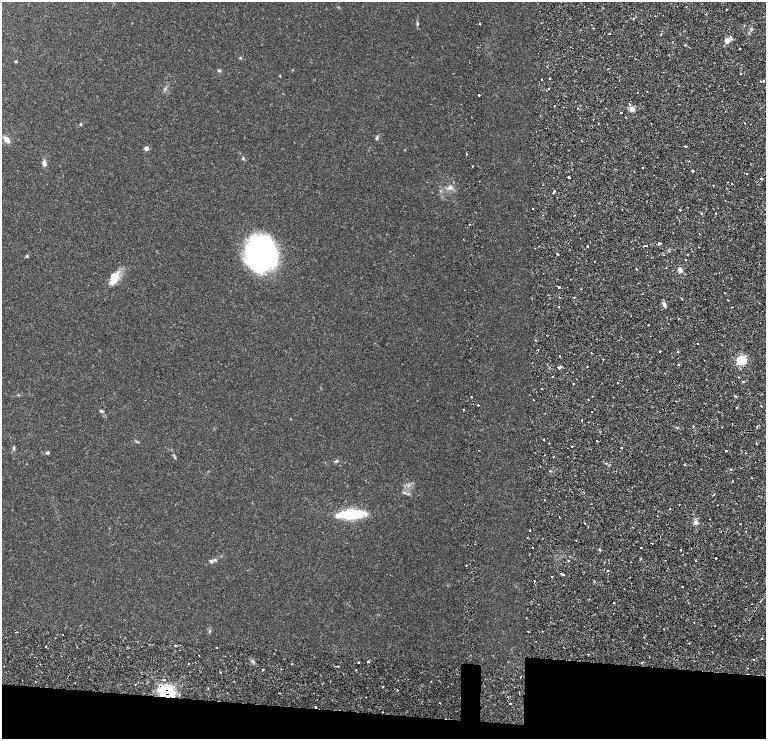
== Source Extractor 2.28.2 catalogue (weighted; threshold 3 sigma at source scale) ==
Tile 11 of 4 x 3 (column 3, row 3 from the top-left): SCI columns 3342-4868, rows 134-1607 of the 6634 x 4695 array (HDU 1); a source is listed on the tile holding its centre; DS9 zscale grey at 2 x 2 block average (1 PNG px = mean of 2 x 2 image px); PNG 768 x 741 px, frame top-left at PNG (2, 2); no overlay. Shown black and unused: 7% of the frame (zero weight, under 2 of 4 exposures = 5% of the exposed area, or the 3 px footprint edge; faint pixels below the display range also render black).
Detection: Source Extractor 2.28.2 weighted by HDU 2 'WHT'; one run over the whole footprint, this tile lists its part. Background 0.0253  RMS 0.0041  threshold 0.0185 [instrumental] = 3 sigma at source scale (4.5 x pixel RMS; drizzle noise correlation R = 1.50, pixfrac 1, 0.0396/0.0396 arcsec/px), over >= 5 px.
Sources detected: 189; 13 cosmic-ray / hot-pixel residue — not listed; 1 inside a brighter listed object's ellipse — not listed separately; the other 175 listed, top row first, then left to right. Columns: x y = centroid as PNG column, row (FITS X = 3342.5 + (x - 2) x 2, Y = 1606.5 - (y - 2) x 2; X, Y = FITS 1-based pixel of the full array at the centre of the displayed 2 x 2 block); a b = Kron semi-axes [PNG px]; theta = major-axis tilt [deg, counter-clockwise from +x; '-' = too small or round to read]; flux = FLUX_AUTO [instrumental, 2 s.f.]
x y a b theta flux
338 7 3 2 - 0.42
726 9 2 2 - 2.1
417 24 6 3 -90 1.2
480 24 2 2 - 3.1
744 25 3 2 - 0.5
593 28 2 2 - 0.49
610 34 2 2 - 0.83
661 34 2 2 - 0.42
727 40 6 5 - 3.9
740 48 2 2 - 0.96
240 58 4 3 - 0.73
16 61 4 3 - 0.61
219 70 5 3 - 0.96
741 74 2 2 - 3.8
280 76 3 2 - 0.46
541 79 2 2 - 0.6
550 79 2 2 - 1.2
760 81 2 2 - 0.83
763 81 2 2 - 1.4
549 88 2 2 - 0.67
724 90 2 2 - 0.39
647 91 2 2 - 0.65
637 92 2 2 - 1.3
479 95 2 2 - 3.6
629 104 2 2 - 1.7
554 106 2 2 - 0.41
578 108 2 2 - 1
632 109 3 3 - 14
621 113 2 2 - 2.2
80 124 4 3 - 0.81
377 138 5 3 - 1.3
7 139 11 6 -52 4.1
582 141 2 2 - 0.37
685 146 2 2 - 2
146 148 4 4 - 3.9
466 154 2 2 - 2.7
243 158 4 4 - 1.1
689 161 2 2 - 0.43
44 163 8 5 -84 2.9
473 166 2 2 - 0.7
642 168 2 2 - 1.3
693 171 2 2 - 2.4
746 173 2 2 - 1.5
569 177 2 2 - 4.9
761 178 2 2 - 2.4
727 182 2 2 - 0.39
450 187 7 5 76 3
554 191 4 2 - 6.5
532 208 2 2 - 0.93
680 210 2 2 - 1.1
701 213 2 2 - 0.8
716 213 2 2 - 1.3
469 224 2 2 - 0.79
659 243 3 2 - 3.7
647 245 2 2 - 1.6
587 246 2 2 - 8.7
644 246 2 2 - 2
698 247 2 2 - 0.46
261 254 30 26 -78 180
557 254 2 2 - 3.5
27 256 4 3 - 0.86
685 260 2 2 - 0.97
594 261 2 2 - 0.32
636 269 2 2 - 1
680 270 8 4 -70 2.7
113 276 20 7 75 8.6
559 287 2 2 - 28
574 297 2 2 - 1.6
728 300 2 2 - 1.2
759 303 2 2 - 0.4
664 304 8 3 -68 2.4
559 307 2 2 - 2.4
732 307 2 2 - 1.5
668 324 2 2 - 0.36
648 325 2 2 - 0.58
650 336 2 2 - 0.31
697 343 2 2 - 1.1
660 351 2 2 - 1.9
678 351 2 2 - 1.3
591 353 2 2 - 1.5
559 356 2 2 - 0.83
603 359 2 2 - 1.1
741 360 4 3 - 87
587 366 2 2 - 1.4
559 367 5 3 - 1.3
553 376 2 2 - 0.44
743 381 2 2 - 2.5
573 383 2 2 - 0.52
617 383 2 2 - 1.1
592 396 2 2 - 3.1
735 396 2 2 - 2.6
471 397 2 2 - 0.79
533 400 2 2 - 0.39
588 400 2 2 - 0.7
478 405 2 2 - 11
761 406 2 2 - 0.4
463 409 2 2 - 0.45
101 411 5 3 - 1.3
592 412 2 2 - 1.2
582 420 2 2 - 1.1
693 426 2 2 - 0.43
543 440 2 2 - 0.59
597 441 2 2 - 1.5
549 443 2 2 - 0.72
756 443 2 2 - 0.64
14 448 6 3 89 1.2
621 448 2 2 - 0.93
726 451 2 2 - 1.4
47 453 4 4 - 1.4
745 453 2 2 - 0.87
553 457 2 2 - 2.8
175 458 3 3 - 0.64
336 461 6 3 11 1.3
685 464 2 2 - 1
550 471 2 2 - 0.51
404 493 6 2 -25 1.2
544 500 2 2 - 0.85
351 514 26 8 3 45
559 517 2 2 - 1.2
695 522 6 5 - 3.4
585 523 2 2 - 0.38
530 530 2 2 - 2.8
527 538 2 2 - 0.85
641 547 2 2 - 4.8
533 548 2 2 - 1.7
599 550 3 3 - 0.91
681 550 2 2 - 4.8
716 558 2 2 - 1.9
215 560 4 2 - 0.73
211 561 6 4 -66 1.4
568 561 3 2 - 0.62
696 561 2 2 - 1.3
604 562 2 2 - 0.38
685 564 2 2 - 0.5
466 565 2 2 - 0.4
608 570 2 2 - 1.3
563 574 3 2 - 1.6
552 576 2 2 - 3.3
534 581 2 2 - 1.2
682 586 2 2 - 0.54
760 601 2 2 - 1.1
614 603 2 2 - 3
614 613 2 2 - 0.32
210 631 4 3 - 0.92
528 631 2 2 - 0.49
542 631 2 2 - 2.5
762 639 3 2 - 0.43
646 643 3 2 - 0.46
689 643 3 2 - 0.41
175 645 2 2 - 6.1
46 647 2 2 - 2.1
753 660 2 2 - 0.85
368 661 2 2 - 5.6
358 662 2 2 - 1.6
188 663 2 2 - 0.45
292 664 2 2 - 0.59
336 666 3 2 - 0.86
748 668 2 2 - 0.46
263 669 2 2 - 2.6
356 670 2 2 - 0.62
220 672 2 2 - 0.76
521 677 3 2 - 0.48
162 680 2 2 - 0.49
165 680 2 2 - 1.3
234 681 2 2 - 0.43
35 682 2 2 - 0.33
75 683 2 2 - 0.45
135 684 2 2 - 1.3
160 685 4 2 - 4.4
383 687 2 2 - 1.7
397 690 2 2 - 0.75
166 692 5 5 - 200
313 693 2 2 - 0.89
366 697 2 2 - 0.51
440 703 2 2 - 0.33
Overlapping masked pixels (flux is a lower limit): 4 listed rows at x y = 761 178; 521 677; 160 685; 166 692
Diffuse or blended objects may show on this block-average render without a row.